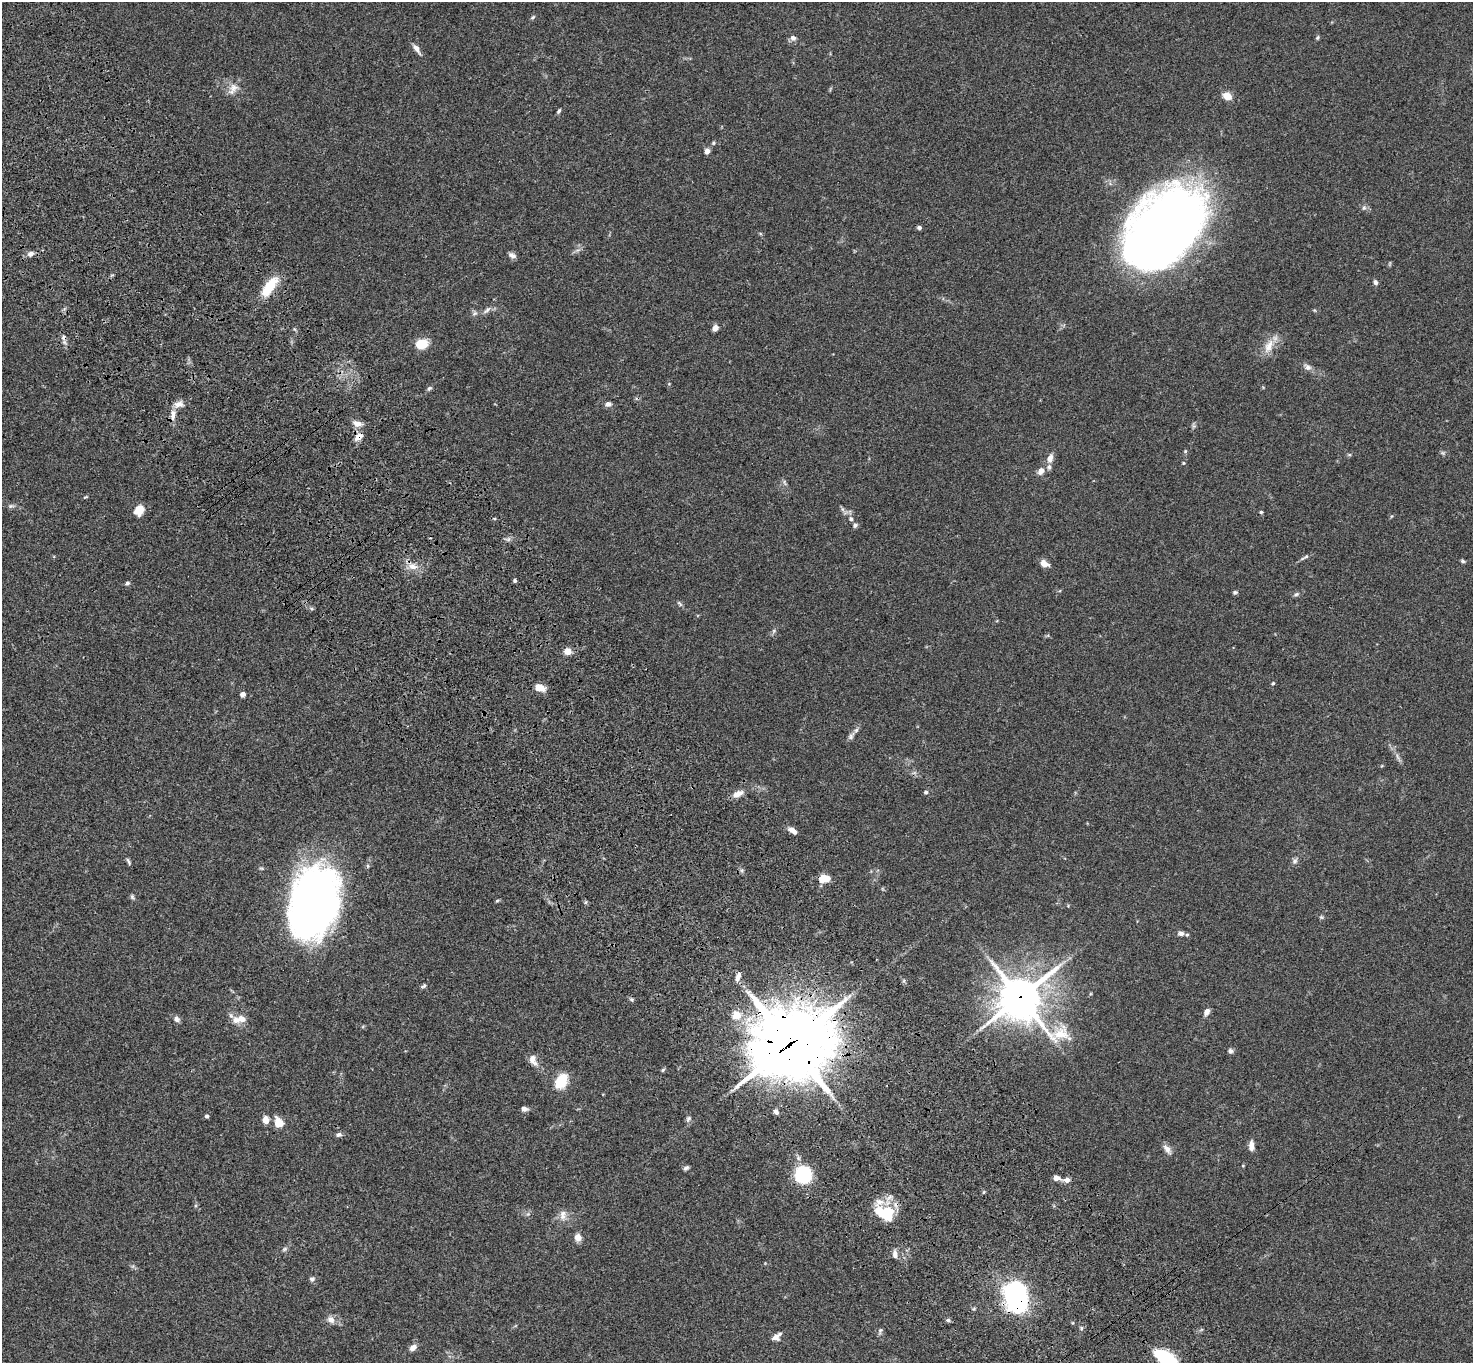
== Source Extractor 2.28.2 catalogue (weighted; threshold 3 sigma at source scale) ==
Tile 11 of 4 x 4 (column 3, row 3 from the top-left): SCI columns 3049-4519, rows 1742-3102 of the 6093 x 6062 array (HDU 1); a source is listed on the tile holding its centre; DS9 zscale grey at full resolution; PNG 1475 x 1365 px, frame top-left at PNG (2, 2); no overlay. Shown black and unused: <1% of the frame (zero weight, under 3 of 4 exposures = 6% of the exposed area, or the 3 px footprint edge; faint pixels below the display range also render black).
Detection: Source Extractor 2.28.2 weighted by HDU 2 'WHT'; one run over the whole footprint, this tile lists its part. Background 0.0598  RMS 0.0052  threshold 0.0233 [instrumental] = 3 sigma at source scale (4.5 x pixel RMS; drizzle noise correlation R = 1.50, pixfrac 1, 0.05/0.05 arcsec/px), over >= 5 px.
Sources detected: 126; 5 too faint to see at this stretch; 3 inside a brighter object's white glare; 1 cosmic-ray / hot-pixel residue — not listed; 6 inside a brighter listed object's ellipse — not listed separately; the other 111 listed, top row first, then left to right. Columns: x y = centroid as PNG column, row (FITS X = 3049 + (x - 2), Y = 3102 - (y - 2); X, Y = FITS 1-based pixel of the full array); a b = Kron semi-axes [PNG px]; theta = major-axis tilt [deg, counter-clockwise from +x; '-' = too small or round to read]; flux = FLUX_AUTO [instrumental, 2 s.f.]
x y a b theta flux
533 17 7 4 36 0.76
1317 37 6 5 - 0.76
793 38 8 7 - 1.9
417 49 16 6 -55 2.6
233 89 19 12 51 5
1227 96 11 8 -23 4.5
559 111 7 4 58 0.92
713 143 6 5 - 0.7
707 151 6 5 - 2.8
1364 208 7 5 68 1.2
919 228 5 5 - 1
1165 228 82 54 48 480
577 250 9 4 22 1.4
30 254 9 7 22 2.2
512 255 10 6 -27 1.8
1375 282 7 5 -73 1.4
269 287 26 10 55 15
487 310 14 5 44 2
475 313 8 6 3 1.3
715 328 6 6 - 2.8
422 344 9 8 - 15
1269 346 23 11 64 6.7
1307 367 12 8 -33 2.4
429 388 7 5 47 0.99
179 404 13 9 12 3.6
608 404 7 6 - 1.8
173 415 17 6 86 3.4
357 424 15 7 -11 3.3
358 437 12 7 39 3.4
1185 451 5 4 - 0.61
1349 454 6 4 -19 0.57
1050 458 10 7 70 3.3
1183 463 4 4 - 0.52
1041 471 7 6 - 3.7
85 497 6 4 42 0.57
11 506 9 5 8 1.2
842 509 7 4 -88 1
139 510 12 9 61 5.9
1261 512 4 4 - 0.64
851 519 7 6 - 1.3
855 525 7 5 30 1.1
1306 556 9 5 27 1.2
1463 561 6 4 -21 0.87
1044 563 10 7 -27 3.7
412 566 16 9 -7 4.8
515 581 4 4 - 0.93
127 583 6 5 - 1.1
1235 592 6 5 - 0.87
1296 594 8 5 35 1.1
680 603 10 4 -45 0.98
774 631 7 6 - 1.1
568 651 10 8 6 3.1
1273 683 4 4 - 0.6
540 688 11 7 -15 5.4
243 694 4 4 - 3
851 736 13 7 54 2.1
926 792 5 5 - 1
737 794 14 7 26 3.8
792 830 11 6 -35 2.9
128 861 9 4 -64 1
1295 861 8 6 50 1.5
261 868 6 4 -11 0.66
824 878 11 7 10 9.4
132 897 8 5 -68 0.93
497 901 6 4 3 0.6
586 902 6 3 71 0.6
314 903 72 37 74 270
1321 917 6 5 - 0.76
1181 933 8 6 -11 1.7
738 976 12 6 71 2.7
424 986 8 5 43 0.95
1020 998 22 18 -41 1000
632 999 6 5 - 0.9
1207 1012 8 6 62 2.6
736 1015 6 5 - 14
177 1019 8 7 - 1.8
241 1019 13 10 -7 4.7
791 1044 30 26 24 3400
1231 1051 7 6 - 1.3
533 1060 18 9 -64 3.9
663 1070 6 4 25 0.75
561 1081 17 11 60 13
524 1109 7 5 -9 2.1
776 1112 6 5 - 1.6
207 1116 4 4 - 1.2
688 1119 9 6 63 1.4
266 1120 7 6 - 4.8
279 1123 12 9 -65 6.3
339 1135 8 5 15 1.4
1251 1146 12 6 90 3.2
1167 1149 15 7 -53 2.8
686 1168 6 5 - 1.2
803 1175 11 10 - 50
1056 1178 8 6 -19 2.6
1067 1180 10 7 -2 2.3
984 1192 5 3 - 0.5
563 1215 16 9 89 3.7
886 1215 19 17 33 16
578 1238 9 8 - 3.5
284 1249 8 5 28 1.1
895 1254 11 6 -84 2.3
133 1266 7 4 71 0.79
312 1279 7 6 - 1.4
1016 1298 19 16 -55 99
331 1320 10 8 -39 3.1
948 1320 5 5 - 0.92
1081 1328 5 4 - 0.78
880 1331 9 5 65 1.1
775 1337 8 7 - 2.6
413 1347 10 7 37 2.4
1166 1359 22 10 -35 42
Overlapping masked pixels (flux is a lower limit): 6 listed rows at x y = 269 287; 358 437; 1020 998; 791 1044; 886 1215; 1016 1298
Isophote crosses this tile's border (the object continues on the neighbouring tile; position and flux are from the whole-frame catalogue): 1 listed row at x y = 1166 1359